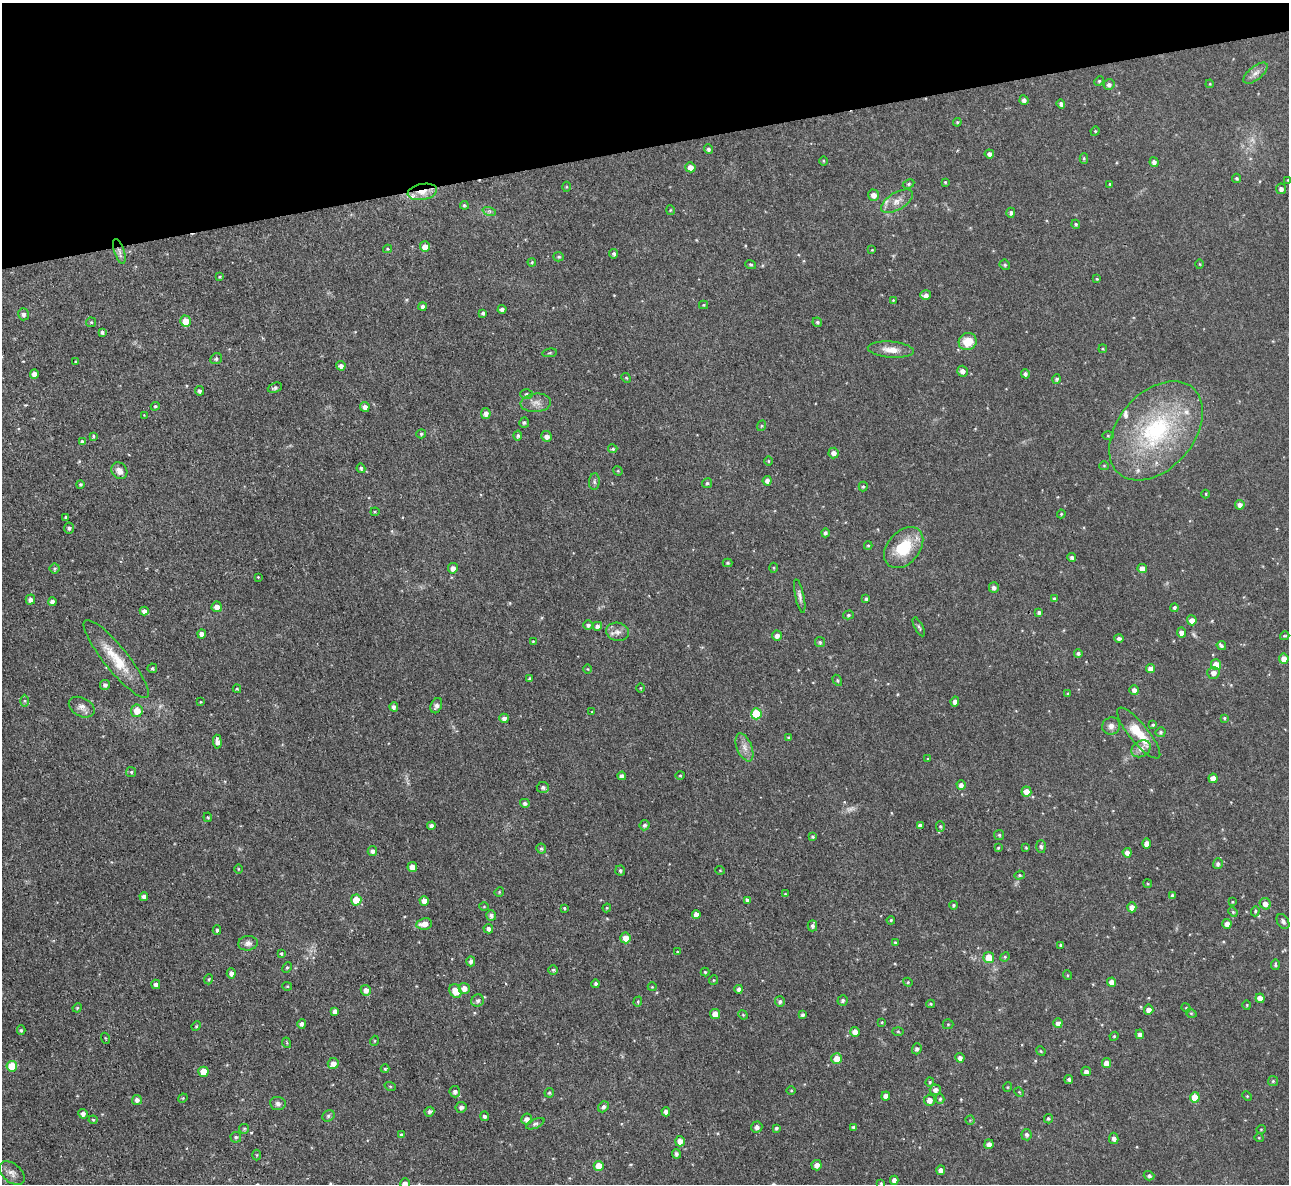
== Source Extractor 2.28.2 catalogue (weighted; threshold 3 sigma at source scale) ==
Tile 3 of 4 x 4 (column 3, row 1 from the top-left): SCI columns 2573-3859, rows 3685-4866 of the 5145 x 5129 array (HDU 1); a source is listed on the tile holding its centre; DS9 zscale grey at full resolution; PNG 1291 x 1186 px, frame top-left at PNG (2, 3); each listed source drawn as its Kron ellipse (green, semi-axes under 4 px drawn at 4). Shown black and unused: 12% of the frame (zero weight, under 3 of 4 exposures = <1% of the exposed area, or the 3 px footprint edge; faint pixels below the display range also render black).
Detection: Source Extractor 2.28.2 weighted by HDU 2 'WHT'; one run over the whole footprint, this tile lists its part. Background 0.0486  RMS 0.0073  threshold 0.033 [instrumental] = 3 sigma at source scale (4.5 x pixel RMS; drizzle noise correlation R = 1.50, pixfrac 1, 0.05/0.05 arcsec/px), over >= 5 px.
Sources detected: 346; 3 too faint to see at this stretch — neither listed nor drawn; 4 inside a brighter listed object's ellipse — not listed separately; the other 339 listed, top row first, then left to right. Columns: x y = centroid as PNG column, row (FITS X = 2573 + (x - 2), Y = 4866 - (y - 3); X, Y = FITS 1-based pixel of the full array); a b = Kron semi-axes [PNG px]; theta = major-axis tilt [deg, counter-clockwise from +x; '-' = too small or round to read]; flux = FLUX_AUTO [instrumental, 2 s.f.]
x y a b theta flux
1256 73 14 6 39 4.1
1099 81 5 4 - 0.78
1210 84 4 3 - 0.61
1109 85 5 5 - 2
1024 100 4 4 - 2.2
1061 104 5 4 - 1.7
957 122 4 3 - 0.77
1095 131 5 4 - 0.85
708 149 5 4 - 1.8
989 154 4 4 - 2.5
1084 158 5 4 - 0.85
823 161 4 3 - 0.65
1154 162 5 4 - 2.7
690 167 5 5 - 4
1237 178 4 4 - 1.3
1288 180 4 3 - 0.65
945 182 4 3 - 0.73
909 184 6 4 27 1.1
1110 184 4 3 - 0.94
566 187 5 3 - 0.7
1281 189 5 5 - 2.5
422 192 15 8 11 8.2
874 195 5 5 - 4.1
897 201 18 8 30 6.8
464 205 4 4 - 0.88
670 210 5 3 - 0.67
489 211 7 4 -18 1.4
1011 213 5 4 - 1.8
1076 224 4 4 - 1
425 247 5 5 - 5.8
388 249 4 4 - 0.79
872 250 3 3 - 0.55
119 251 13 5 -71 3.2
614 254 5 4 - 1.6
559 257 5 4 - 1.2
532 262 4 4 - 0.84
751 264 5 4 - 0.95
1200 264 5 3 - 0.6
1005 265 5 5 - 1.2
220 277 4 4 - 0.81
1097 279 4 4 - 0.82
926 295 5 4 - 2.9
893 300 4 4 - 0.58
703 305 4 4 - 0.87
423 307 4 4 - 1.8
502 309 4 4 - 2
483 313 4 3 - 1.2
23 314 6 5 - 2.5
185 321 5 5 - 10
91 322 5 4 - 0.86
817 322 5 4 - 1.2
102 332 4 3 - 1.5
968 342 9 8 - 14
1103 349 4 3 - 0.67
891 350 23 8 -5 8
550 353 7 3 6 0.92
216 359 6 5 - 1.5
75 362 4 2 - 0.63
341 366 5 4 - 2.5
962 371 5 5 - 3
34 374 4 4 - 3.8
1025 374 4 4 - 1.7
626 378 5 4 - 0.88
1057 379 4 4 - 1.4
275 388 7 4 21 1.7
199 391 4 4 - 1.8
526 394 6 5 - 1.5
536 403 15 9 5 5.4
155 406 4 4 - 0.97
365 407 5 4 - 3.3
486 414 5 4 - 3.6
144 415 4 4 - 0.56
524 422 5 5 - 1.4
761 426 5 3 - 0.63
1156 431 57 38 49 96
421 434 5 4 - 1.3
93 436 3 3 - 0.93
518 436 5 4 - 1.4
547 436 5 5 - 3.7
1108 436 6 4 -1 0.74
82 442 4 4 - 1.5
613 449 4 4 - 1.2
834 453 5 5 - 3.5
769 461 5 3 - 0.66
1104 466 5 4 - 0.84
361 468 4 4 - 1.2
119 471 9 7 -54 5.2
618 471 5 4 - 0.72
767 481 5 4 - 2.6
594 482 8 5 86 1.6
707 483 5 5 - 1.4
80 484 4 4 - 0.94
863 486 5 4 - 0.96
1206 494 4 3 - 0.6
1240 505 5 4 - 3.1
375 512 4 4 - 0.74
1061 514 4 4 - 0.68
66 517 3 3 - 1.1
69 528 5 5 - 1.5
825 533 4 4 - 1.8
868 545 4 4 - 0.9
904 548 23 16 49 26
1072 557 4 4 - 2.1
728 563 5 4 - 1.1
453 568 5 5 - 3.6
774 568 5 3 - 0.74
1142 568 4 4 - 4.9
55 569 5 5 - 1.1
258 577 3 2 - 0.57
994 587 5 5 - 2.4
800 596 17 4 -78 2.6
30 599 5 4 - 3.3
866 599 3 3 - 1.3
1054 599 4 3 - 1
52 602 4 4 - 2.5
217 607 5 5 - 4.5
1174 608 4 4 - 1.4
144 611 4 4 - 3.1
1039 612 4 4 - 1.6
848 615 5 4 - 1.1
1192 620 5 5 - 4.8
588 625 5 4 - 1.8
597 626 5 4 - 2.7
919 627 10 4 -63 1.3
617 632 11 9 -12 4.5
1181 633 5 4 - 3.7
202 634 4 4 - 3.9
777 636 5 5 - 3.1
1285 636 5 3 - 0.7
1119 639 4 4 - 2.1
533 641 4 3 - 0.59
820 642 5 5 - 1.2
1221 646 5 3 - 1.7
1078 653 4 4 - 1.7
116 659 49 12 -51 22
1284 659 5 5 - 5.9
1216 665 5 5 - 8.7
152 668 5 4 - 1
1150 668 4 4 - 4.3
588 669 5 3 - 0.65
1213 673 6 6 - 3.5
530 679 4 4 - 1.4
837 680 6 3 -60 0.83
105 685 5 5 - 2
641 688 4 3 - 0.63
237 689 4 4 - 0.82
1134 690 5 4 - 2.7
1068 694 4 3 - 0.69
24 701 6 4 -89 1.1
955 701 5 4 - 2.9
200 702 4 2 - 0.54
436 706 8 5 68 2.9
82 707 14 9 -28 4.2
394 707 4 4 - 2.5
137 711 6 6 - 9
592 712 3 3 - 0.53
756 714 5 5 - 27
504 718 5 4 - 2.7
1224 718 3 3 - 0.83
1153 725 4 4 - 1.1
1111 726 9 8 - 3.4
1161 732 5 5 - 1.3
1139 733 32 9 -50 18
789 738 4 4 - 1.3
217 742 7 4 -85 3.2
744 747 15 7 -68 5.1
1141 749 10 7 30 3.7
928 759 4 3 - 0.7
131 772 5 5 - 1.2
680 775 4 4 - 0.83
622 776 4 4 - 2.6
1213 778 4 4 - 5
961 785 5 4 - 2.8
543 787 6 5 - 1.9
1026 792 5 5 - 7
525 803 5 4 - 1.7
208 817 5 4 - 0.73
645 825 5 5 - 1.8
920 825 4 3 - 1.9
431 826 4 4 - 2.9
940 826 5 4 - 1.1
999 835 5 5 - 1.1
813 837 4 4 - 1.1
1147 843 5 4 - 5.3
1041 846 6 5 - 1.4
998 848 4 4 - 0.85
1026 848 4 3 - 0.66
541 849 5 5 - 1.1
372 851 5 4 - 2.2
1127 853 5 4 - 3
1218 864 5 5 - 2.1
412 867 5 4 - 6.6
238 869 4 3 - 0.55
720 870 5 3 - 0.57
620 871 5 5 - 1.3
1019 875 5 4 - 0.98
1148 884 4 3 - 0.73
499 892 5 4 - 0.81
785 894 4 3 - 0.61
1172 895 4 4 - 1.5
144 896 4 4 - 3.3
356 900 5 5 - 12
747 900 4 3 - 1.9
424 901 5 4 - 4.3
1232 902 4 3 - 0.72
1265 904 6 5 - 4.3
954 905 4 4 - 1.2
484 907 5 3 - 0.71
1132 907 5 4 - 4.4
564 908 4 3 - 0.84
607 908 4 4 - 0.86
1255 911 5 4 - 0.99
1233 912 5 4 - 0.83
696 914 4 4 - 4.8
491 915 5 5 - 2.4
891 920 4 3 - 0.76
1283 921 8 5 -58 1.8
424 924 8 5 7 6.3
1227 924 5 4 - 3.8
812 926 5 5 - 1.8
488 929 5 4 - 2.2
217 930 5 4 - 1.4
625 938 5 5 - 7.2
248 943 9 7 7 3.2
895 943 4 3 - 0.82
1061 945 3 3 - 1.2
678 952 3 3 - 0.78
281 954 4 3 - 0.83
1005 957 5 4 - 0.81
989 958 5 5 - 13
471 961 5 4 - 2.3
1275 965 5 4 - 1.2
287 967 5 4 - 1.1
553 970 5 5 - 1
705 972 4 4 - 0.91
231 973 5 4 - 2.7
1067 975 5 3 - 0.65
209 979 5 3 - 0.69
714 980 5 4 - 0.74
908 982 5 4 - 0.83
1111 982 4 4 - 4.7
156 984 5 4 - 2.8
596 984 4 4 - 1.5
287 986 5 4 - 0.79
652 987 4 4 - 0.76
464 988 5 5 - 4.4
739 989 4 3 - 2.1
366 990 5 5 - 4.5
455 991 7 5 -63 11
1260 998 4 4 - 4.6
843 1000 5 5 - 1.7
478 1001 6 6 - 2
780 1001 5 5 - 1.7
638 1002 5 4 - 0.98
931 1004 4 4 - 0.83
1247 1005 5 3 - 0.6
77 1008 5 4 - 0.76
1186 1008 4 4 - 0.81
1149 1010 5 4 - 4.6
335 1011 4 4 - 2.6
1191 1013 5 3 - 0.72
715 1014 5 4 - 6.5
743 1015 5 4 - 0.69
803 1015 4 3 - 1.7
882 1022 4 3 - 0.65
1058 1023 5 4 - 3.3
302 1024 5 4 - 2.4
948 1024 5 5 - 0.92
196 1026 5 4 - 0.98
21 1030 5 4 - 1.1
898 1031 5 3 - 0.7
855 1032 5 4 - 5.3
1140 1034 5 4 - 2.5
1114 1036 4 4 - 0.77
105 1038 5 3 - 0.59
374 1041 5 3 - 0.62
287 1043 5 3 - 0.74
917 1049 5 4 - 1.7
1041 1051 5 4 - 0.76
837 1058 5 5 - 7.4
960 1058 5 4 - 2.5
333 1063 5 5 - 4.9
1106 1063 5 4 - 5.9
12 1066 5 5 - 17
385 1069 4 4 - 0.78
1086 1071 5 5 - 2.6
203 1072 5 5 - 10
1069 1079 4 4 - 1.4
1273 1081 5 5 - 0.9
930 1082 4 4 - 0.85
390 1086 6 3 -18 0.72
1008 1087 5 3 - 0.6
791 1090 5 3 - 0.67
935 1090 5 5 - 3
455 1092 5 5 - 2.4
1019 1092 5 4 - 0.76
549 1093 5 4 - 1.1
886 1096 4 4 - 3.6
1247 1096 5 4 - 0.77
1195 1097 5 5 - 13
183 1098 5 4 - 0.67
940 1099 5 4 - 1.1
137 1100 5 5 - 2.7
929 1100 5 5 - 4.9
278 1103 8 6 -7 2.2
461 1107 5 5 - 2.3
603 1107 6 4 50 2
429 1112 5 4 - 1.6
666 1112 4 4 - 2.7
83 1114 5 4 - 2.8
328 1116 6 5 - 1.4
484 1116 4 4 - 1.9
527 1119 5 5 - 3.6
1048 1119 5 4 - 1
93 1120 4 4 - 0.83
970 1120 4 4 - 0.76
535 1124 10 4 24 1.6
757 1127 5 5 - 2.8
854 1127 4 4 - 1.6
776 1128 3 3 - 1.3
244 1129 5 5 - 0.99
1261 1129 5 3 - 0.56
401 1135 4 4 - 1.3
1026 1135 6 5 - 1.9
236 1137 5 5 - 1.4
1114 1138 6 4 -77 2.5
1259 1138 5 3 - 0.58
680 1141 5 5 - 5.4
989 1144 5 4 - 3
676 1154 5 4 - 1.7
257 1155 5 3 - 0.74
817 1165 5 5 - 3.6
599 1166 5 5 - 10
941 1170 4 4 - 4.2
12 1173 14 9 -41 4.4
1149 1176 5 4 - 1.7
894 1180 4 4 - 3.6
405 1183 5 5 - 3.6
881 1183 4 4 - 0.74
Overlapping masked pixels (flux is a lower limit): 2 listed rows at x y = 422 192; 119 251
Isophote crosses this tile's border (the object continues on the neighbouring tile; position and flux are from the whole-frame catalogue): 2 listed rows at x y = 1288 180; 405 1183